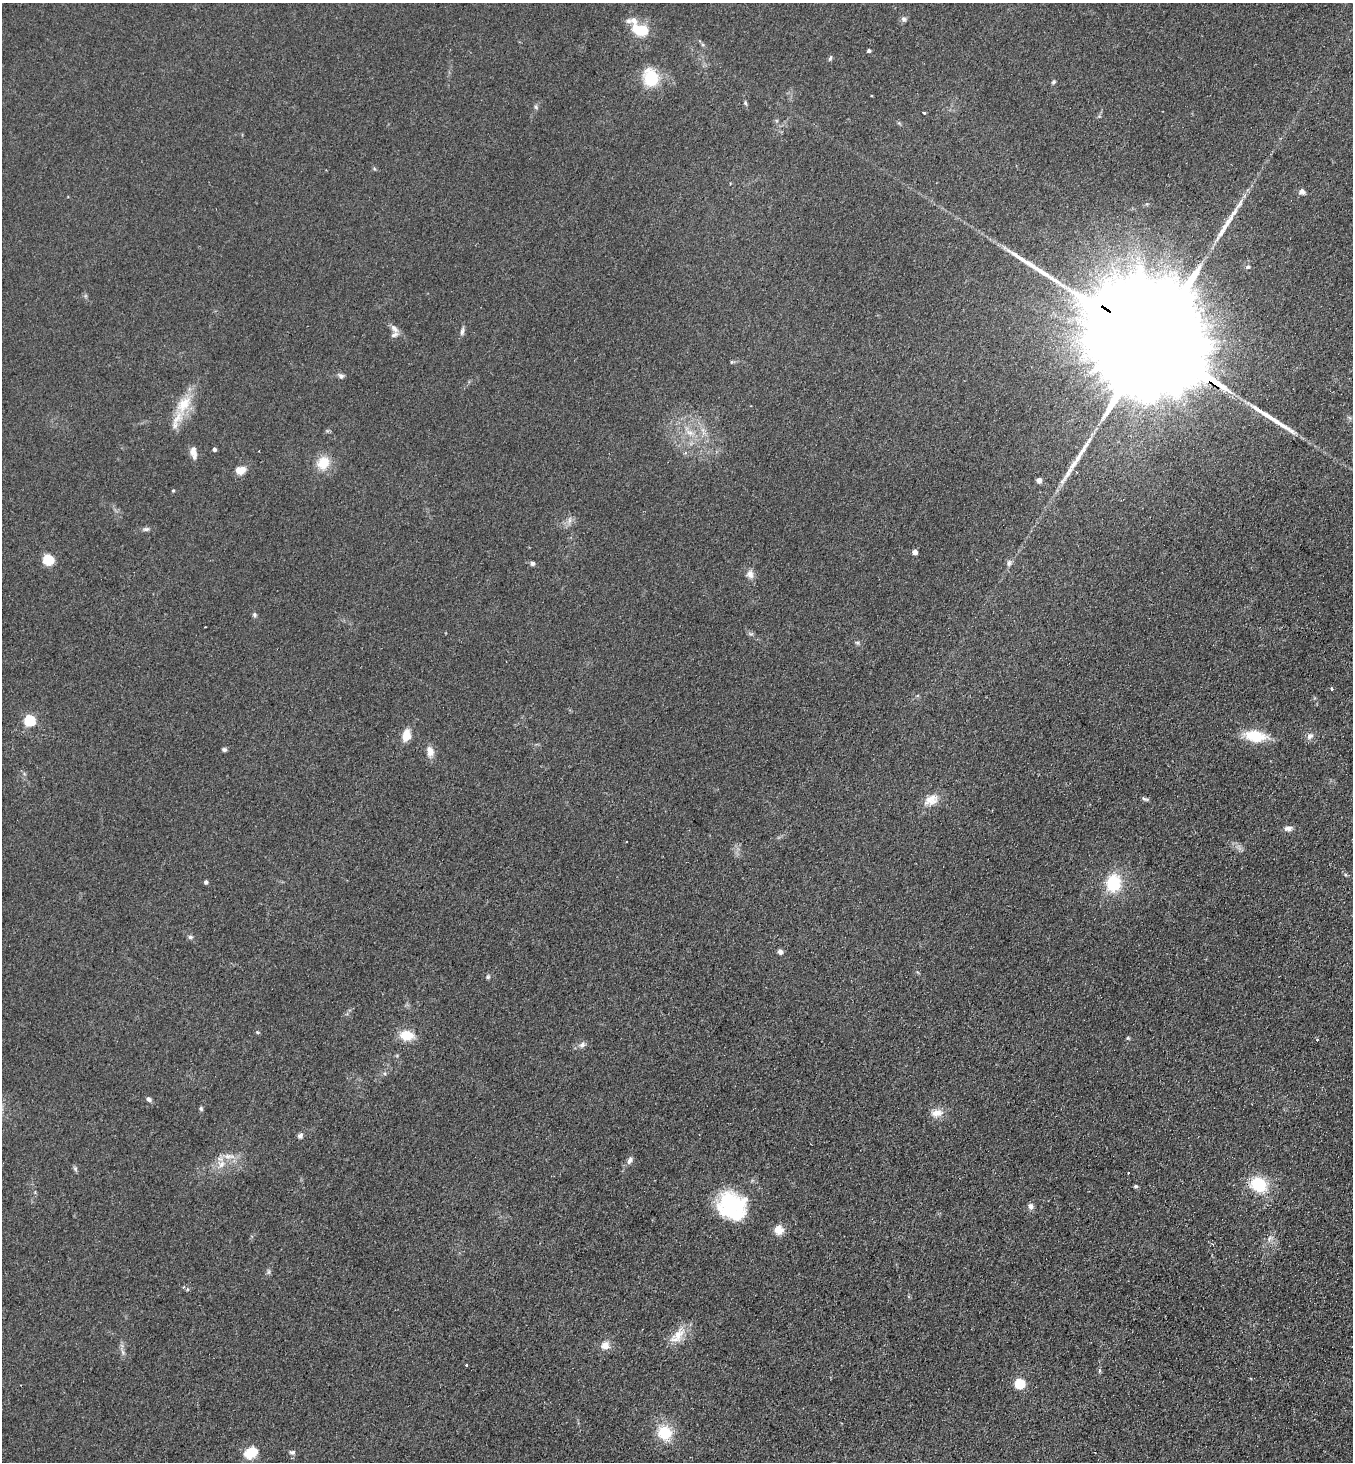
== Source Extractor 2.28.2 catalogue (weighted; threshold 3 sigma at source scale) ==
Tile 6 of 4 x 4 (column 2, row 2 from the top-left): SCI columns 1553-2903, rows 2953-4412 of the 5946 x 5905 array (HDU 1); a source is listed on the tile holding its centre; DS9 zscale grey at full resolution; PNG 1355 x 1464 px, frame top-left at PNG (2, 3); no overlay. Shown black and unused: <1% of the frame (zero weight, under 2 of 3 exposures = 3% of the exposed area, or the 3 px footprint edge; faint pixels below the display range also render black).
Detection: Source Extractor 2.28.2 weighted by HDU 2 'WHT'; one run over the whole footprint, this tile lists its part. Background 0.0927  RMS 0.0099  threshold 0.0445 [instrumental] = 3 sigma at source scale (4.5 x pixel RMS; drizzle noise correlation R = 1.50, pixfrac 1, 0.05/0.05 arcsec/px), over >= 5 px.
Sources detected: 90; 2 inside a brighter object's white glare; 4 cosmic-ray / hot-pixel residue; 2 long thin detections or spike segments (spike, bleed or trail) — not listed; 4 inside a brighter listed object's ellipse — not listed separately; the other 78 listed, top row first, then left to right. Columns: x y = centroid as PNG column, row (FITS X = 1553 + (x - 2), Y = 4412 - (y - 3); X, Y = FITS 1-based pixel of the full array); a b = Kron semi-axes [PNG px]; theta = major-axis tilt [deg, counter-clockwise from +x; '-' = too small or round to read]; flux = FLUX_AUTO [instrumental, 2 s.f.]
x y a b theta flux
904 19 8 6 -9 2.7
641 30 21 11 -18 30
703 45 6 4 -19 1.5
869 51 4 3 - 2.4
830 58 8 4 65 1.7
651 78 21 17 -77 35
1054 82 6 4 40 1.5
745 103 7 4 -82 1.5
536 107 6 5 - 1.6
923 113 3 3 - 2.9
1302 192 8 7 - 3.5
1248 267 6 5 - 1.8
394 328 14 7 -48 4.9
462 331 12 5 78 3
1156 344 90 22 -35 91000
732 362 5 4 - 1.1
341 376 7 6 - 2.8
184 404 27 16 57 27
690 433 12 7 -27 6.6
214 449 4 4 - 2.4
194 453 14 8 -68 6.8
323 463 14 12 54 20
240 470 9 6 11 14
1039 480 6 6 - 3.8
173 490 4 3 - 1.1
569 520 9 4 -90 2.8
146 529 9 5 7 2.5
915 552 4 4 - 6.7
48 560 5 5 - 76
532 563 6 5 - 2.5
1009 563 9 7 55 3.2
750 574 12 9 -69 5.7
254 615 7 6 - 1.8
857 643 7 5 -21 1.7
1332 689 4 3 - 1.7
30 720 5 5 - 94
406 735 11 7 83 16
1255 736 20 11 -9 35
1310 736 10 8 30 4.3
224 749 6 5 - 1.9
430 751 15 9 -79 7.6
1145 799 10 4 -14 1.9
931 800 21 14 28 13
1288 828 11 6 8 4
206 882 5 4 - 2.1
1113 883 18 14 77 42
190 937 6 5 - 2
780 952 5 5 - 3.4
488 977 6 5 - 1.7
257 1032 5 4 - 1.1
407 1035 15 11 -6 19
1128 1038 5 5 - 1.1
582 1045 8 7 - 3.4
149 1099 6 5 - 2.6
201 1109 6 5 - 1.5
937 1113 17 9 5 9.2
300 1136 7 6 - 2.9
229 1156 20 6 -5 8.1
630 1160 11 6 65 3.7
221 1164 10 9 - 8
75 1169 7 5 -70 1.8
1258 1184 17 13 -22 40
1135 1186 6 4 -13 1.7
730 1200 26 22 -5 56
1030 1206 8 6 -62 3.6
779 1230 11 11 - 10
1270 1238 6 6 - 2.7
269 1272 7 4 89 1.8
183 1287 4 3 - 0.96
678 1335 23 14 47 17
605 1346 9 9 - 8.7
123 1352 8 5 -60 2.5
466 1365 3 3 - 1.6
1099 1371 6 3 71 1.3
1020 1383 5 5 - 76
665 1433 15 14 - 29
292 1452 8 6 -6 2.4
250 1453 11 8 33 28
Overlapping masked pixels (flux is a lower limit): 1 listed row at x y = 1156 344